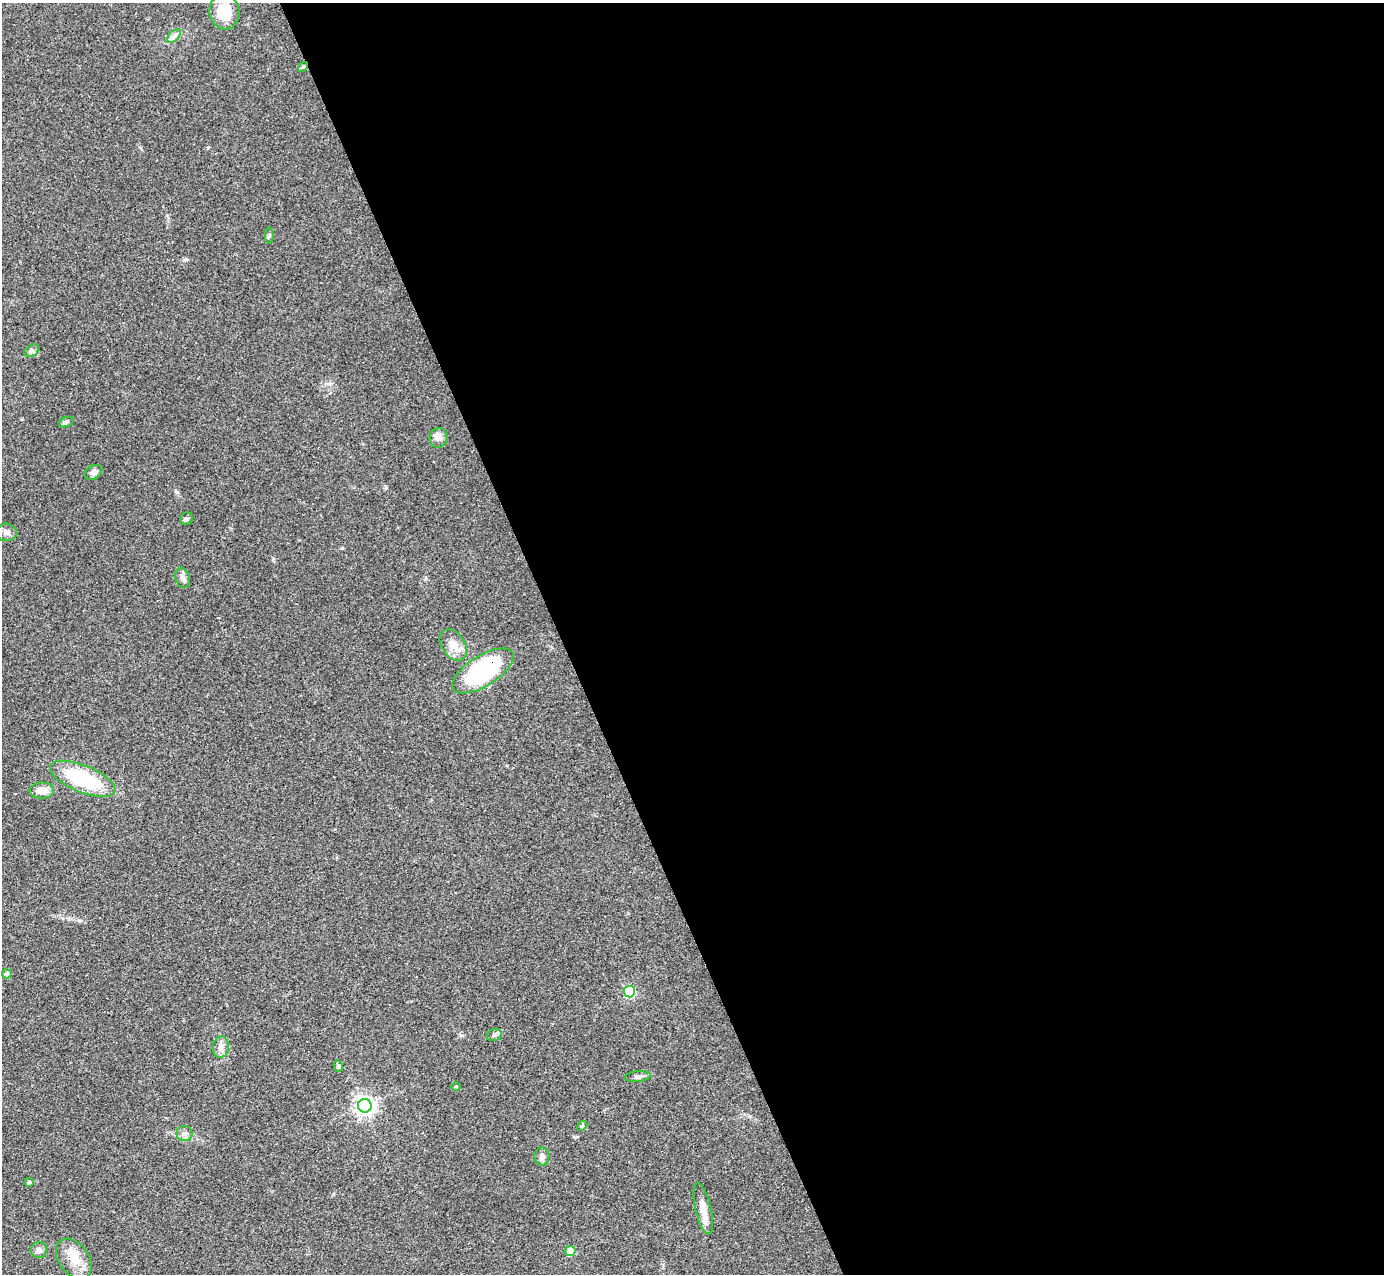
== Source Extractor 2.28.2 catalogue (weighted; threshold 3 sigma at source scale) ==
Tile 8 of 4 x 4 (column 4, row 2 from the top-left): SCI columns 4148-5529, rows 2824-4095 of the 5529 x 5516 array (HDU 1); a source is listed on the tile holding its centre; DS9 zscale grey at full resolution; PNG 1386 x 1276 px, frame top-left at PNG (2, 3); each listed source drawn as its Kron ellipse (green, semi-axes under 4 px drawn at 4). Shown black and unused: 60% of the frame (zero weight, under 3 of 4 exposures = <1% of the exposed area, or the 3 px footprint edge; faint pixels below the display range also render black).
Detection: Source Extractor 2.28.2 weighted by HDU 2 'WHT'; one run over the whole footprint, this tile lists its part. Background 0.0847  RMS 0.0056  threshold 0.0253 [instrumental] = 3 sigma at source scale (4.5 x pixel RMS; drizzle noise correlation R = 1.50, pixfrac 1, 0.05/0.05 arcsec/px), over >= 5 px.
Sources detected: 34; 3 cosmic-ray / hot-pixel residue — neither listed nor drawn; the other 31 listed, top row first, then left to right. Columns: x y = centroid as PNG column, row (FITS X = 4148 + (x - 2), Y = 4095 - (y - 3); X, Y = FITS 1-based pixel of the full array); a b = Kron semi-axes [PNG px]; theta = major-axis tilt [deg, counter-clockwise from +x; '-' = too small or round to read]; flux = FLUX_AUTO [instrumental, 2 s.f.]
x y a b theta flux
224 12 17 15 -79 15
174 36 8 5 45 1.7
303 67 5 4 - 0.79
269 236 8 4 90 0.83
32 351 8 5 31 1.3
66 422 8 5 16 1.3
438 438 10 9 - 2.7
93 472 9 6 31 2.5
186 519 6 6 - 1.2
6 532 10 9 - 2.4
182 578 10 7 -72 2.3
453 645 17 11 -56 6.1
483 671 35 15 32 64
83 779 35 13 -22 43
42 790 12 8 1 5.2
7 974 5 4 - 2.4
629 992 6 5 - 57
494 1035 8 6 19 1.4
221 1047 10 8 82 3
338 1066 5 4 - 1.3
637 1077 13 5 6 1.9
456 1086 4 3 - 0.56
365 1106 7 7 - 300
582 1126 5 4 - 0.74
184 1133 8 7 - 2.2
542 1156 9 7 89 2.3
29 1182 4 4 - 1.2
703 1209 26 8 -77 6.5
39 1250 8 8 - 2.3
570 1251 5 5 - 17
74 1259 22 15 -53 10
Overlapping masked pixels (flux is a lower limit): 1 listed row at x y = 483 671
Unlisted compact peaks at least as high as the median listed source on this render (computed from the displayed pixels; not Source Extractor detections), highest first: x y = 386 488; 177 492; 186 259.